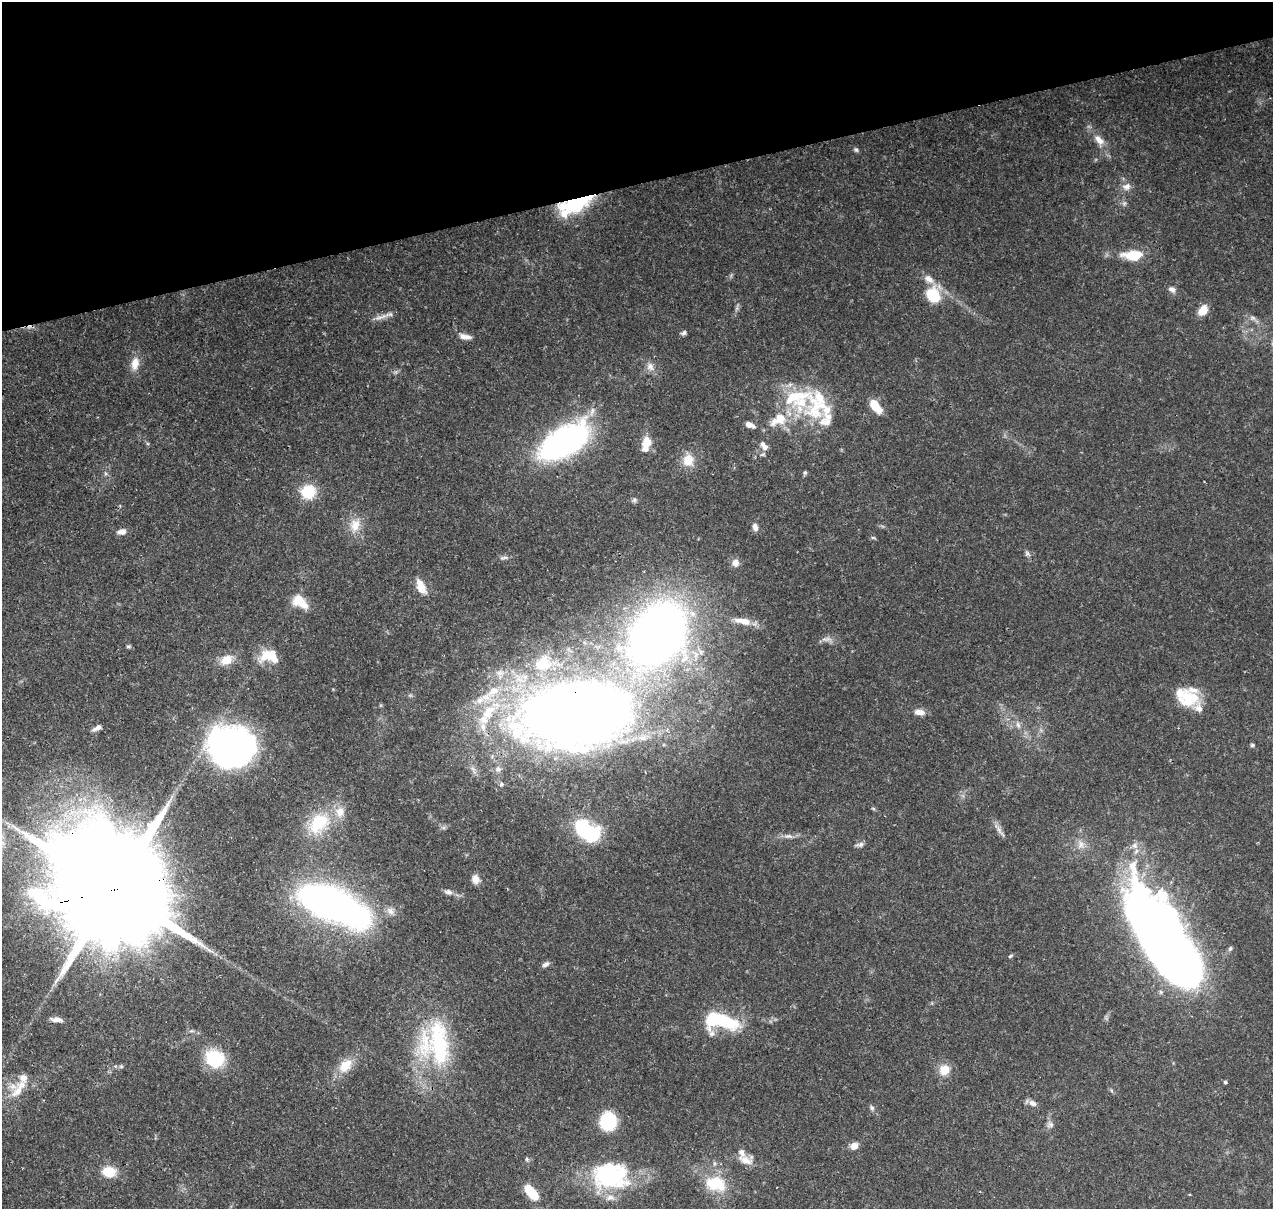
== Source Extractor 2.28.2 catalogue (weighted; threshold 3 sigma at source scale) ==
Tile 3 of 4 x 4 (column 3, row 1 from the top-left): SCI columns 2663-3933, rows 3751-4957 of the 5318 x 5038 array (HDU 1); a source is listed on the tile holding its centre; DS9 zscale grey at full resolution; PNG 1275 x 1211 px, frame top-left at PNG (2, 2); no overlay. Shown black and unused: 15% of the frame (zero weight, under 3 of 4 exposures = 8% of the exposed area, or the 3 px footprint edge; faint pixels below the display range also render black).
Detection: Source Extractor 2.28.2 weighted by HDU 2 'WHT'; one run over the whole footprint, this tile lists its part. Background 0.067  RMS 0.003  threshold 0.0137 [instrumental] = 3 sigma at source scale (4.5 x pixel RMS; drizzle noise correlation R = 1.50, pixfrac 1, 0.0396/0.0396 arcsec/px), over >= 5 px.
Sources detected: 111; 5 inside a brighter object's white glare — not listed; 20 inside a brighter listed object's ellipse — not listed separately; the other 86 listed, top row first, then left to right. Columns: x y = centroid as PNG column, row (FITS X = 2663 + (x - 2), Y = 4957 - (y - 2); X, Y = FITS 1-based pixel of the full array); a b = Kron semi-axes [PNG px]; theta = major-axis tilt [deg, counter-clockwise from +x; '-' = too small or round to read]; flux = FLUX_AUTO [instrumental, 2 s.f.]
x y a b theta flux
1099 140 16 9 -46 2.9
856 150 7 5 -62 0.56
1126 186 12 9 19 2
576 203 40 14 18 20
1133 255 25 11 2 8.3
929 279 14 9 -32 2.6
1172 289 9 7 -20 1.2
933 295 16 13 -50 11
1203 310 12 8 52 3.9
382 317 27 4 19 1.8
1253 318 8 5 -44 0.86
684 333 7 5 35 0.72
465 336 17 7 -10 1.9
135 363 19 11 81 3.4
650 367 12 9 -62 1.9
796 398 49 29 -3 24
875 406 17 8 -52 5.6
749 425 11 6 -23 1.9
564 442 43 22 31 95
647 442 13 12 - 3.8
764 446 13 7 -53 2
688 460 16 15 - 4.7
805 473 6 4 67 0.51
308 492 15 14 - 9.4
634 500 6 6 - 0.63
355 525 19 13 75 4.4
755 527 9 6 -76 1.5
122 532 10 6 12 2
873 537 6 4 -19 0.41
1027 553 6 5 - 0.61
504 558 13 4 6 0.82
735 563 10 9 - 1.8
421 587 15 8 -68 4.9
299 599 16 13 56 5
745 621 17 10 -12 3.7
658 634 52 39 54 260
826 639 14 5 6 1.4
128 646 6 4 0 0.43
267 655 22 14 38 5.7
226 660 15 11 24 4.3
543 664 25 21 34 12
1189 699 25 20 -6 10
488 712 31 17 60 14
919 712 12 7 -4 2.1
576 713 88 49 8 500
1018 725 9 5 -63 1
97 728 11 5 26 1.4
1252 745 5 5 - 0.55
231 747 33 28 -7 140
498 769 9 8 - 1.4
501 784 6 6 - 0.75
873 808 6 4 -19 0.37
319 823 34 24 41 15
584 831 19 12 -62 22
788 836 10 6 -2 1.1
860 844 11 6 11 0.97
1134 845 7 7 - 1.3
475 879 11 9 -87 1.9
114 889 58 29 11 12000
448 892 12 7 -8 1.3
328 903 39 19 -20 190
390 911 12 8 -46 1.7
1167 948 114 38 -60 390
1230 949 7 5 63 0.55
1010 956 6 3 44 0.4
545 964 10 6 30 1.1
56 1019 15 6 -6 1.6
726 1022 30 14 -25 16
439 1043 69 27 -85 33
215 1058 22 19 -27 13
121 1066 6 4 -19 0.43
345 1066 21 14 45 5.7
944 1070 13 12 - 4.2
1225 1082 4 4 - 0.49
17 1092 20 11 44 4.6
1033 1103 11 7 -34 1.5
872 1108 7 5 -63 0.7
608 1121 17 15 85 14
1050 1124 9 7 7 1.1
854 1146 8 6 40 2.6
527 1159 6 5 - 0.48
745 1160 21 9 -26 3.3
109 1172 8 7 - 11
606 1173 38 27 -32 32
716 1184 30 19 -15 11
532 1193 15 7 -48 12
Overlapping masked pixels (flux is a lower limit): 4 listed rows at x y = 576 203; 576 713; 114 889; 1167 948